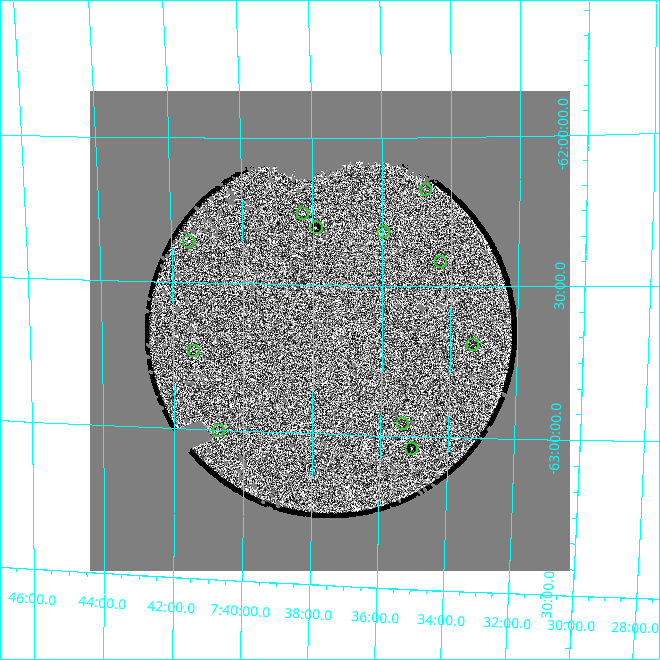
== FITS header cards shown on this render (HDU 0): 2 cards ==
NAXIS1  =                  480 / length of data axis 1
NAXIS2  =                  480 / length of data axis 2

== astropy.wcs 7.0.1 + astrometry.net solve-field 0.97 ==
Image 480 x 480 px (HDU 0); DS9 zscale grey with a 90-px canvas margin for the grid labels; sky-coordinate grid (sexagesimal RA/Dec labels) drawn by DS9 from the SOLVED WCS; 11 Tycho-2 reference stars matched to detected sources circled (green)
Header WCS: RA---TAN/DEC--TAN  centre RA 07:37:29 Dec -62:39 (114.37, -62.65 deg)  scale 12 arcsec/px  FOV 96.0' x 96.0'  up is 0 deg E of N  parity normal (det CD < 0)
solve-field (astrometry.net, Tycho-2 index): VERIFIED the header's WCS against the Tycho-2 star catalogue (verified at 3 index scales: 3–5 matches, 0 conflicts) and refined it, rather than solving blind
Solved WCS: RA---TAN-SIP/DEC--TAN-SIP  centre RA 07:37:31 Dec -62:39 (114.38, -62.65 deg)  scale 12 x 12.1 arcsec/px (non-square pixels)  FOV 95.8' x 96.8'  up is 0 deg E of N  parity normal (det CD < 0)
The solver's refit moves the header's centre by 22 arcsec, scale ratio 0.998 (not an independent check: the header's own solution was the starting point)
Tycho-2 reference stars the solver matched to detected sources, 11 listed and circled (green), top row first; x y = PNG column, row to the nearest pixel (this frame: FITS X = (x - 90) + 1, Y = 480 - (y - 91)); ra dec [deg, ICRS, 3 dp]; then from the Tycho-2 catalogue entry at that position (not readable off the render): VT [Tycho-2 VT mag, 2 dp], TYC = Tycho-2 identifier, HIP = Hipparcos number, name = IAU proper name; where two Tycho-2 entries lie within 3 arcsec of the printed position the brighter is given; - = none
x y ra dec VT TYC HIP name
425 189 113.691 -62.176 10.26 8914-1137-1 - -
302 213 114.577 -62.258 9.85 8914-1422-1 - -
316 227 114.473 -62.305 9.22 8914-1546-1 - -
383 231 113.994 -62.317 10.30 8914-1502-1 - -
188 241 115.379 -62.357 8.66 8914-1306-1 37474 -
440 261 113.580 -62.415 9.40 8914-1100-1 36820 -
472 344 113.333 -62.691 10.22 8914-761-1 - -
193 350 115.361 -62.730 8.88 8914-881-1 - -
402 423 113.844 -62.956 9.43 8914-439-1 - -
218 430 115.184 -62.999 10.68 8914-132-1 - -
411 448 113.770 -63.040 8.78 8914-360-1 36891 -